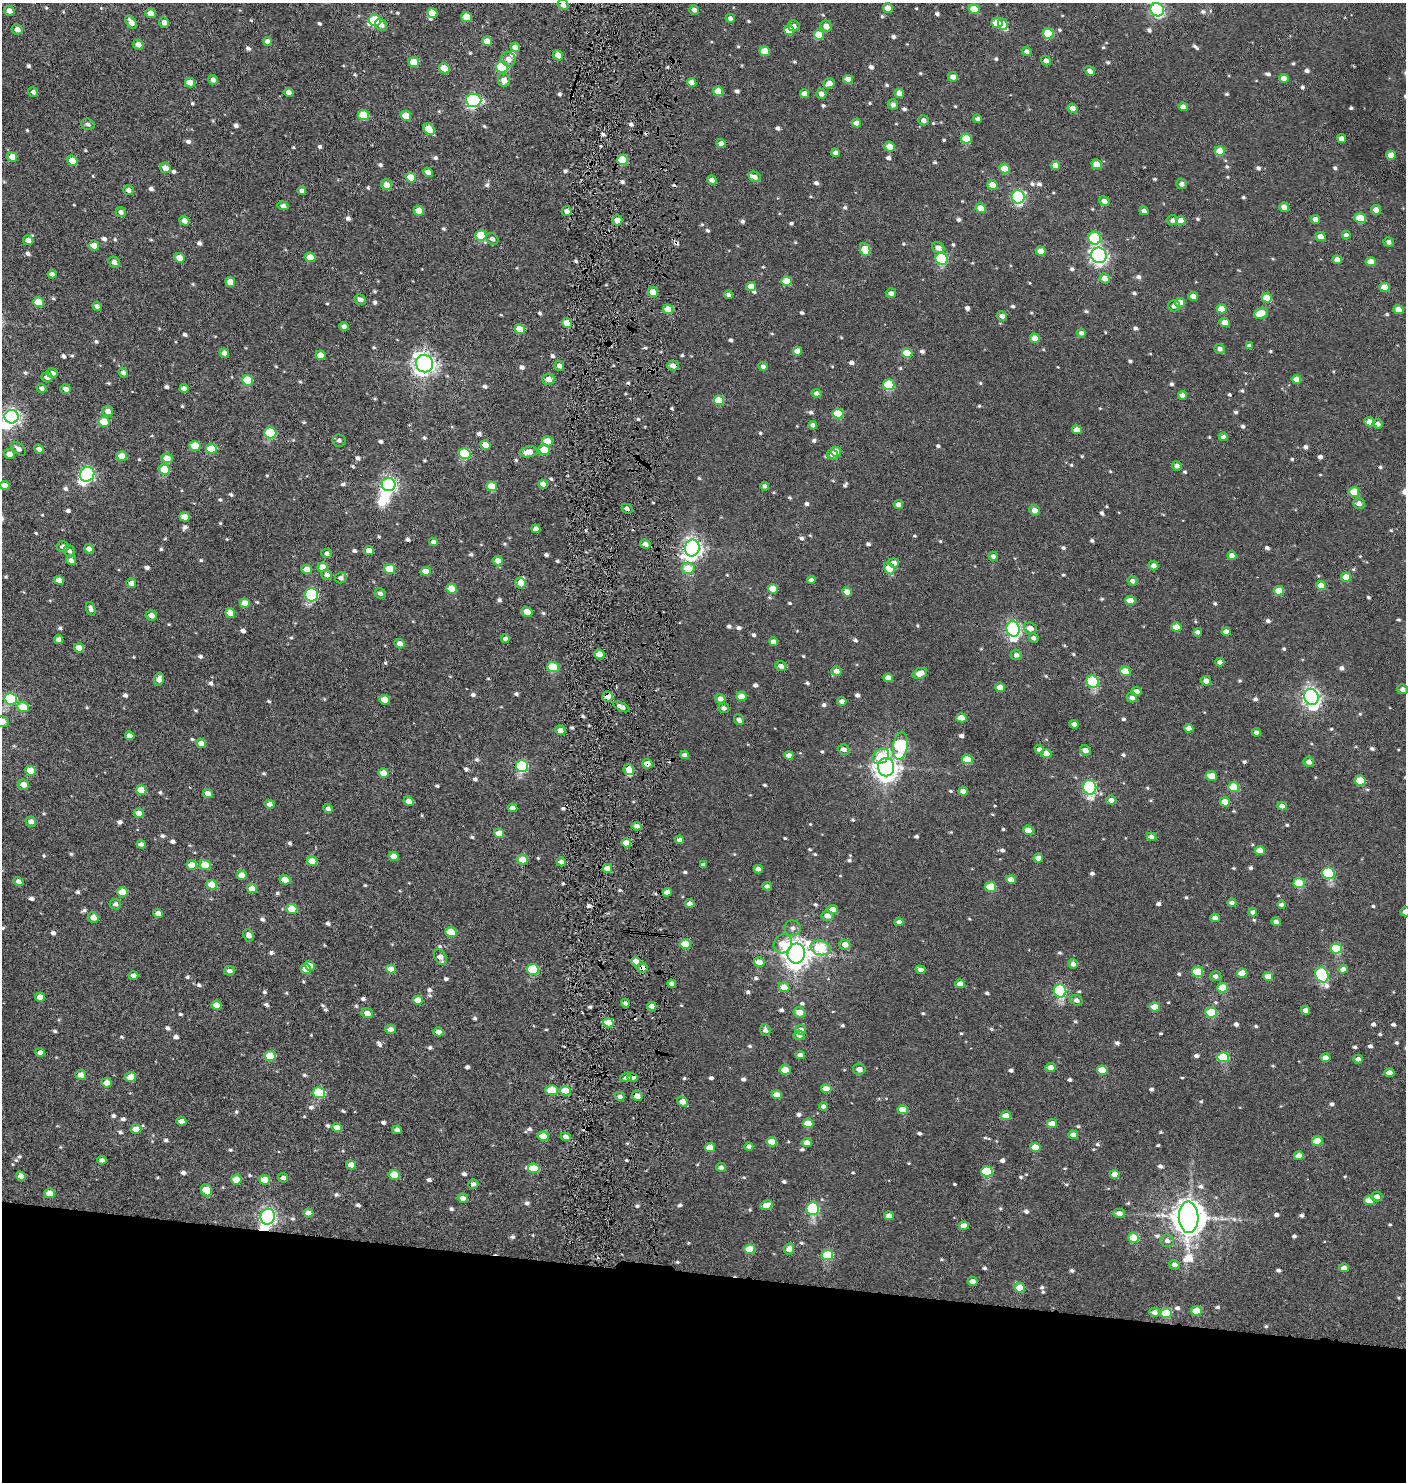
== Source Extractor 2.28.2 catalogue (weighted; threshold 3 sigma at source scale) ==
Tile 8 of 3 x 3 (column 2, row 3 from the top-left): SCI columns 1604-3007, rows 1-1480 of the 4514 x 4441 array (HDU 1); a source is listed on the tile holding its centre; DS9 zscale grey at full resolution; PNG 1408 x 1484 px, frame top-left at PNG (2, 3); each listed source drawn as its Kron ellipse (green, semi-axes under 4 px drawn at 4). Shown black and unused: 14% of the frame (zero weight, under 4 of 8 exposures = <1% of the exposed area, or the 3 px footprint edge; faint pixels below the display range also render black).
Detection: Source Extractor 2.28.2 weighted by HDU 2 'WHT'; one run over the whole footprint, this tile lists its part. Background 0.00279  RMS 0.0029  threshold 0.0118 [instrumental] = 3 sigma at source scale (4.09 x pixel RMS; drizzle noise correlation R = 1.36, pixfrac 0.8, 0.05/0.05 arcsec/px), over >= 5 px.
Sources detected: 1026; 3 inside a brighter object's white glare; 8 cosmic-ray / hot-pixel residue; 1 long thin detection or spike segment (spike, bleed or trail) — neither listed nor drawn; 8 inside a brighter listed object's ellipse — not listed separately; of the other 1006, all 500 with FLUX_AUTO >= 0.97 (the completeness limit of this list) listed and drawn (506 fainter detections not listed), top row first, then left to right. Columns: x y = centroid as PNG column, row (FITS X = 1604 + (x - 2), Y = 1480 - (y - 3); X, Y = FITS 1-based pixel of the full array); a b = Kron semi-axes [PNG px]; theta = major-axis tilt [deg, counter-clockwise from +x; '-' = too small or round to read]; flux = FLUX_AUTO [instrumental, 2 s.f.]
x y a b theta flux
563 5 6 5 - 1.1
888 8 5 4 - 2.3
974 9 5 5 - 6.5
694 10 5 4 - 1.3
1157 10 7 6 - 50
9 11 5 4 - 1.7
150 13 5 4 - 2.8
432 13 5 5 - 3.8
466 17 5 5 - 5.8
730 18 5 4 - 0.99
375 20 6 5 - 13
131 22 7 4 -56 1.8
164 22 5 5 - 1.3
997 23 5 5 - 6.1
1003 24 6 5 - 3.1
381 25 6 5 - 1.5
794 26 6 5 - 1.1
826 26 6 5 - 2.1
17 29 6 5 - 1.3
789 30 5 5 - 5.9
1048 33 5 5 - 9.4
819 35 5 5 - 5.9
267 41 4 4 - 1.3
487 41 5 4 - 2.9
138 45 5 5 - 1.7
515 47 5 4 - 1.7
765 51 5 4 - 5.1
1027 51 5 4 - 1
558 55 5 5 - 2.5
509 59 7 7 - 1.7
1046 61 5 4 - 1.3
414 62 5 5 - 5.3
502 67 6 5 - 13
444 68 5 5 - 4.6
1090 71 6 4 -34 1.4
953 77 5 4 - 1.8
1284 78 5 4 - 1.6
848 79 5 4 - 1.8
213 80 5 4 - 1.3
504 80 6 6 - 2.2
692 82 5 4 - 2.1
190 83 5 4 - 3.3
829 83 6 5 - 2.1
718 91 5 5 - 4.3
33 92 5 4 - 0.99
289 92 5 4 - 1.4
899 93 5 4 - 2.3
804 94 5 4 - 2.3
821 94 5 4 - 1.6
473 100 8 6 -4 45
893 105 5 5 - 1.3
1183 107 5 4 - 1.9
1072 108 5 4 - 1.9
363 115 5 5 - 7.4
406 116 5 5 - 4.7
978 119 4 4 - 1.1
924 120 5 4 - 1.5
857 123 4 4 - 2.2
88 124 6 5 - 0.97
429 129 6 5 - 6.2
966 138 5 5 - 8.9
1342 139 4 4 - 2.2
721 143 5 4 - 1.8
889 146 5 5 - 2.6
1220 151 5 4 - 4.4
836 153 4 4 - 1.6
1391 155 5 4 - 3.3
12 157 5 4 - 3.8
623 160 5 5 - 11
72 161 5 4 - 4.5
1096 164 5 4 - 3.6
1055 165 5 4 - 2.8
165 168 5 5 - 2.5
1005 168 5 5 - 4.9
428 172 5 4 - 1.7
411 177 5 5 - 3.6
755 177 6 5 - 1.5
712 180 5 4 - 1.6
1182 184 5 5 - 1.1
386 185 6 5 - 2.4
992 185 5 5 - 2.7
128 190 5 5 - 1.1
302 191 4 4 - 1.3
1018 197 7 6 - 42
1104 201 5 5 - 1.5
283 206 5 4 - 1.1
1284 207 5 4 - 2.5
981 208 5 4 - 3.6
1376 210 5 4 - 2.1
419 211 5 5 - 3.7
567 211 5 5 - 1.2
1144 211 5 4 - 1.1
121 212 5 5 - 1
1360 218 6 5 - 7.2
1315 219 5 4 - 1.7
617 220 5 5 - 2.1
1172 220 5 5 - 1.2
184 221 5 4 - 1.9
1181 221 5 4 - 3.6
481 235 6 5 - 7.8
1346 235 4 4 - 1.2
1320 237 5 4 - 2
1095 238 6 6 - 19
492 239 6 5 - 1
28 240 5 4 - 1.5
1389 242 5 4 - 0.99
94 246 5 5 - 2.7
938 248 6 5 - 2
865 249 6 5 - 5.2
1041 251 5 4 - 3.5
1099 255 8 7 - 92
310 257 5 4 - 3.7
179 258 5 4 - 2.8
942 259 6 6 - 25
1337 260 5 4 - 1.9
114 262 6 5 - 1.3
1371 262 5 4 - 3.5
52 274 4 4 - 0.99
1105 278 5 5 - 2.5
786 281 5 4 - 5.5
230 282 5 5 - 3.1
751 287 5 4 - 3.3
1385 287 5 4 - 4.5
653 292 5 5 - 3.8
891 293 5 4 - 1.2
729 295 4 4 - 1.1
1193 296 5 4 - 2
1267 298 5 5 - 5.4
360 300 6 4 -31 1.2
38 302 5 5 - 5.2
1180 302 5 4 - 3.4
97 306 5 4 - 1
1174 306 6 5 - 1.2
668 309 5 4 - 5.8
1222 309 5 4 - 4.1
1398 310 5 4 - 2.5
1261 313 7 5 21 5
1002 316 5 4 - 1.1
1225 322 5 4 - 2.6
567 323 5 4 - 3.1
344 326 4 4 - 1.2
520 329 5 4 - 6.1
1081 333 5 4 - 1
1035 338 5 4 - 2.9
1249 346 4 4 - 1
1220 349 5 5 - 1.1
798 351 5 4 - 2.7
224 353 5 4 - 1.9
907 353 5 5 - 6.1
320 355 5 4 - 3.3
425 364 9 8 - 190
559 366 5 4 - 1.3
673 366 6 5 - 1.7
763 366 4 4 - 1.1
52 373 5 5 - 1.3
123 373 5 4 - 1.1
47 377 5 5 - 1.2
548 379 6 5 - 2.4
1296 379 5 4 - 2.7
247 380 6 5 - 10
889 385 6 5 - 14
42 388 5 4 - 1.1
66 389 5 4 - 1.5
184 389 4 4 - 1.5
816 393 5 4 - 0.99
1182 395 4 4 - 1.4
719 400 5 5 - 7.3
108 411 5 5 - 1.8
838 414 5 5 - 8.6
12 417 7 6 - 100
104 422 5 5 - 5.6
1370 422 5 4 - 2.6
1378 424 5 4 - 1
813 425 4 4 - 1.2
1077 430 5 4 - 2.8
270 433 6 5 - 15
1223 437 4 4 - 1.1
339 440 6 6 - 1.1
547 441 5 5 - 6.2
485 445 5 4 - 3.8
195 446 5 5 - 7
18 449 9 5 -40 1.3
39 449 5 4 - 1.5
211 449 5 5 - 7
544 450 5 5 - 5.1
529 452 9 5 11 3
836 452 5 5 - 5
9 454 5 5 - 2.5
464 454 6 5 - 17
832 455 5 5 - 1.3
122 456 5 4 - 5.3
167 458 5 5 - 3.4
1177 466 5 4 - 1.4
164 469 5 5 - 6.8
87 474 7 7 - 65
543 484 5 4 - 1.6
5 485 5 4 - 2.1
389 485 7 6 - 87
491 486 5 5 - 5.4
765 486 4 4 - 1
1354 492 5 5 - 7.7
1359 503 6 5 - 1.3
898 504 5 4 - 1.4
627 509 6 4 -31 1.1
1034 510 5 5 - 2.3
185 517 5 4 - 3.5
536 529 4 4 - 1.6
433 542 5 4 - 1.2
645 544 5 4 - 1.5
63 546 6 5 - 1.1
692 548 8 7 - 160
89 549 5 4 - 1.6
69 551 6 5 - 1
369 551 5 4 - 2.1
327 553 5 4 - 0.99
993 556 4 4 - 1.3
1232 556 5 4 - 1.8
71 560 5 4 - 1.4
498 561 5 4 - 2.7
894 563 5 4 - 2
1154 566 5 4 - 1.6
323 567 5 4 - 3.7
688 568 6 5 - 5.9
889 568 6 5 - 5.1
307 569 5 4 - 2.6
390 569 5 5 - 5.7
426 571 5 4 - 3.1
327 575 5 5 - 1.5
1346 577 5 4 - 3.9
341 578 6 5 - 0.98
59 580 5 4 - 2
811 580 4 4 - 1
1133 581 5 4 - 1.4
131 583 5 4 - 1.6
521 583 5 5 - 2.5
1321 586 5 4 - 4.5
451 589 5 5 - 5.4
773 589 5 4 - 4.4
1279 591 5 5 - 4
847 592 5 4 - 3.7
380 593 6 5 - 1
312 595 6 6 - 27
1130 600 5 4 - 4.1
245 603 5 4 - 2.9
91 609 7 4 -71 1
527 612 6 4 -34 3.3
230 613 5 4 - 3.5
151 615 6 5 - 1.9
1176 627 5 4 - 3.6
1030 628 6 5 - 2.1
1013 629 7 6 - 71
1198 632 4 4 - 1
1226 632 4 4 - 1.5
1034 638 5 4 - 0.98
505 639 4 4 - 1.1
59 640 4 4 - 1.4
773 642 4 4 - 1.6
400 644 5 4 - 1.9
79 648 5 4 - 3
599 654 5 4 - 3.2
1016 655 5 5 - 1
1220 662 4 4 - 1.6
781 666 6 4 -19 1.6
553 667 6 5 - 9.8
836 671 5 5 - 1.8
1125 671 5 4 - 5.8
920 673 8 5 22 2.8
888 678 5 4 - 2.4
159 679 7 5 74 1.6
1206 681 5 4 - 1.8
1093 682 6 6 - 23
1000 687 5 4 - 3.3
1403 689 5 5 - 1.2
1136 691 5 4 - 1.8
607 696 5 5 - 2.6
741 696 5 4 - 3.8
1311 697 8 7 - 130
1132 698 5 5 - 1.4
11 699 6 6 - 23
720 699 5 4 - 1.7
385 700 5 4 - 3.8
842 701 5 4 - 1.4
23 707 6 5 - 6.3
621 707 8 4 -27 1.6
724 708 5 5 - 1.1
961 718 5 4 - 4
739 720 5 4 - 1.1
2 722 7 5 5 2.6
1074 724 4 4 - 1.6
1189 728 4 4 - 1.9
560 730 5 4 - 1.9
1256 732 4 4 - 1.1
130 736 5 4 - 1.8
201 743 5 4 - 2.3
900 746 14 7 82 28
844 749 6 5 - 1.2
1039 749 5 4 - 1.4
1085 750 5 4 - 1.7
1046 754 5 4 - 2.6
685 755 4 4 - 1.3
789 755 4 4 - 1.9
881 756 9 7 40 5.4
967 759 5 5 - 7.7
1309 762 5 5 - 1.6
647 764 5 4 - 2.1
522 766 6 6 - 28
886 767 9 8 - 260
629 769 5 5 - 3.1
31 771 5 5 - 6
383 773 5 4 - 3.4
1211 776 6 4 -15 4
1360 781 5 5 - 6.8
23 785 6 5 - 2.3
1090 787 7 6 - 45
1234 787 5 5 - 8.1
141 790 5 4 - 5.4
963 791 5 4 - 2
208 794 5 4 - 2.5
1111 800 5 4 - 1.6
409 801 5 4 - 2.2
1225 802 5 4 - 3.6
270 804 5 4 - 1.5
1282 806 5 4 - 1.7
512 808 5 4 - 1.9
328 809 5 4 - 1.1
139 813 5 4 - 2.4
31 822 5 5 - 1.4
637 826 5 4 - 1.6
1028 830 5 4 - 3.5
499 833 5 4 - 3.6
1152 837 5 4 - 1.2
680 840 4 4 - 1.4
626 843 5 4 - 4
141 844 4 4 - 1.1
1260 851 5 4 - 3.5
393 856 5 4 - 2.6
1038 858 5 4 - 2.1
523 860 5 5 - 6.8
312 861 5 4 - 5
561 862 5 4 - 1.4
192 865 5 4 - 4.3
205 865 5 5 - 7.1
703 865 4 4 - 1
607 869 5 4 - 3
758 869 4 4 - 1.4
1328 873 6 5 - 24
242 875 5 4 - 2.9
285 880 5 4 - 3.2
1011 880 5 4 - 2.2
18 881 5 4 - 1.3
1299 883 5 5 - 11
212 885 5 5 - 6.1
767 886 4 4 - 1.1
990 887 5 5 - 8.2
252 888 5 4 - 2.8
122 892 5 4 - 6.1
667 892 4 4 - 2.3
689 903 5 4 - 1.2
1232 903 4 4 - 1
115 904 6 5 - 0.97
1282 904 4 3 - 1
292 909 5 5 - 5.9
833 910 5 4 - 3.9
1253 912 4 4 - 1
1405 912 5 4 - 1.5
158 913 5 4 - 1.8
827 916 6 5 - 2.1
93 917 5 5 - 2.1
1215 918 4 4 - 1.6
899 922 4 4 - 1.2
1276 922 4 4 - 1.2
793 928 8 7 - 1.4
451 932 6 5 - 6.9
249 935 6 5 - 1.5
685 944 5 4 - 7.6
783 944 10 8 56 5.5
845 945 5 5 - 2.4
820 948 10 7 -14 20
1336 948 6 5 - 14
796 953 10 8 81 340
440 957 8 5 -60 1.9
636 961 5 4 - 2.3
759 962 5 4 - 3
1073 964 5 4 - 1.3
310 966 5 4 - 2
642 968 5 5 - 2.2
306 969 5 5 - 3.9
391 969 5 4 - 2.7
533 969 6 5 - 14
1343 969 5 4 - 1.6
921 970 5 4 - 1.6
229 971 5 4 - 1
1197 972 6 5 - 11
1242 973 5 4 - 5.2
1322 975 8 6 -65 32
133 976 5 4 - 1.8
1216 976 5 5 - 1.1
1268 976 5 4 - 2.8
672 984 4 4 - 1.4
960 984 5 4 - 2.7
784 987 5 5 - 3.7
1223 988 5 5 - 7.6
1060 991 6 6 - 35
40 997 5 4 - 2.6
418 1000 5 4 - 3.6
1076 1000 6 5 - 1.1
625 1003 4 4 - 0.98
216 1005 5 4 - 2.8
652 1006 5 4 - 3
1155 1007 5 4 - 4.6
1306 1010 4 4 - 1.6
799 1012 6 5 - 2.6
1211 1012 5 5 - 10
367 1013 6 5 - 2.5
608 1023 5 4 - 4.7
390 1029 5 4 - 1.5
765 1030 6 5 - 1.1
801 1030 5 5 - 1.9
438 1032 5 4 - 2.1
799 1035 6 5 - 1.1
40 1052 5 4 - 1.4
800 1055 5 4 - 1.6
270 1056 6 5 - 9.6
1223 1057 6 5 - 15
1325 1058 5 4 - 2.5
1358 1059 4 4 - 1.2
1050 1067 5 4 - 1.9
859 1069 6 5 - 2
785 1070 5 4 - 6.3
1102 1070 5 4 - 6
1389 1073 5 4 - 2.7
81 1075 5 5 - 2.1
131 1077 5 5 - 3.8
626 1078 6 4 0 1.3
632 1078 5 4 - 1.1
107 1083 5 4 - 2.4
826 1089 5 4 - 3.4
552 1090 6 5 - 7.2
566 1091 5 4 - 7.9
319 1093 6 5 - 18
777 1095 5 4 - 3
620 1096 5 4 - 0.97
637 1096 5 5 - 2.3
683 1102 6 4 -35 3.1
824 1106 4 4 - 1
903 1110 5 4 - 4.8
1006 1116 5 4 - 3.4
181 1121 5 4 - 1.9
808 1123 5 4 - 3.9
1052 1124 5 4 - 3.4
337 1128 5 4 - 3.3
136 1129 5 4 - 4.1
397 1130 5 4 - 1.3
1073 1135 5 4 - 2.5
543 1136 5 4 - 5.3
566 1137 5 4 - 1.3
1317 1141 5 4 - 5.8
772 1142 5 4 - 5
807 1143 5 4 - 2
749 1146 4 4 - 1
710 1147 5 4 - 4.6
1035 1147 5 4 - 4.8
1299 1156 5 4 - 3.4
102 1160 4 4 - 0.97
351 1165 5 4 - 2.8
721 1167 5 4 - 1.1
534 1168 6 5 - 6.5
987 1171 6 5 - 16
1115 1174 5 4 - 2.9
394 1175 5 5 - 6.4
21 1176 5 4 - 1.8
283 1178 5 4 - 1
236 1179 5 5 - 3.8
265 1180 5 4 - 4
473 1184 5 4 - 1
206 1190 6 5 - 6.4
50 1193 5 4 - 4
1377 1196 5 5 - 1.4
463 1198 5 4 - 2.1
1369 1200 5 4 - 4.4
766 1205 6 4 23 3.4
813 1209 6 6 - 30
308 1213 5 4 - 2
1119 1213 5 4 - 1.6
889 1216 5 4 - 2.1
268 1217 8 7 - 100
1189 1217 15 10 -88 620
964 1226 5 4 - 2.8
1134 1238 5 5 - 7.6
1167 1241 7 6 - 1.2
750 1249 5 4 - 7.2
789 1249 6 5 - 1.6
827 1255 6 5 - 13
1174 1265 5 4 - 1.4
1344 1268 5 4 - 1.6
972 1281 5 4 - 1.8
1020 1287 5 5 - 4.7
1196 1311 5 4 - 6.6
1154 1312 5 4 - 1.4
1166 1313 6 5 - 10
Overlapping masked pixels (flux is a lower limit): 10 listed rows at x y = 673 366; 627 509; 599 654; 607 696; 647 764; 667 892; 642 968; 652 1006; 637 1096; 268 1217
Isophote crosses this tile's border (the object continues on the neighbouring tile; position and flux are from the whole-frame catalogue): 5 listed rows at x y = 1157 10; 12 417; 5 485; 2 722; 1405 912